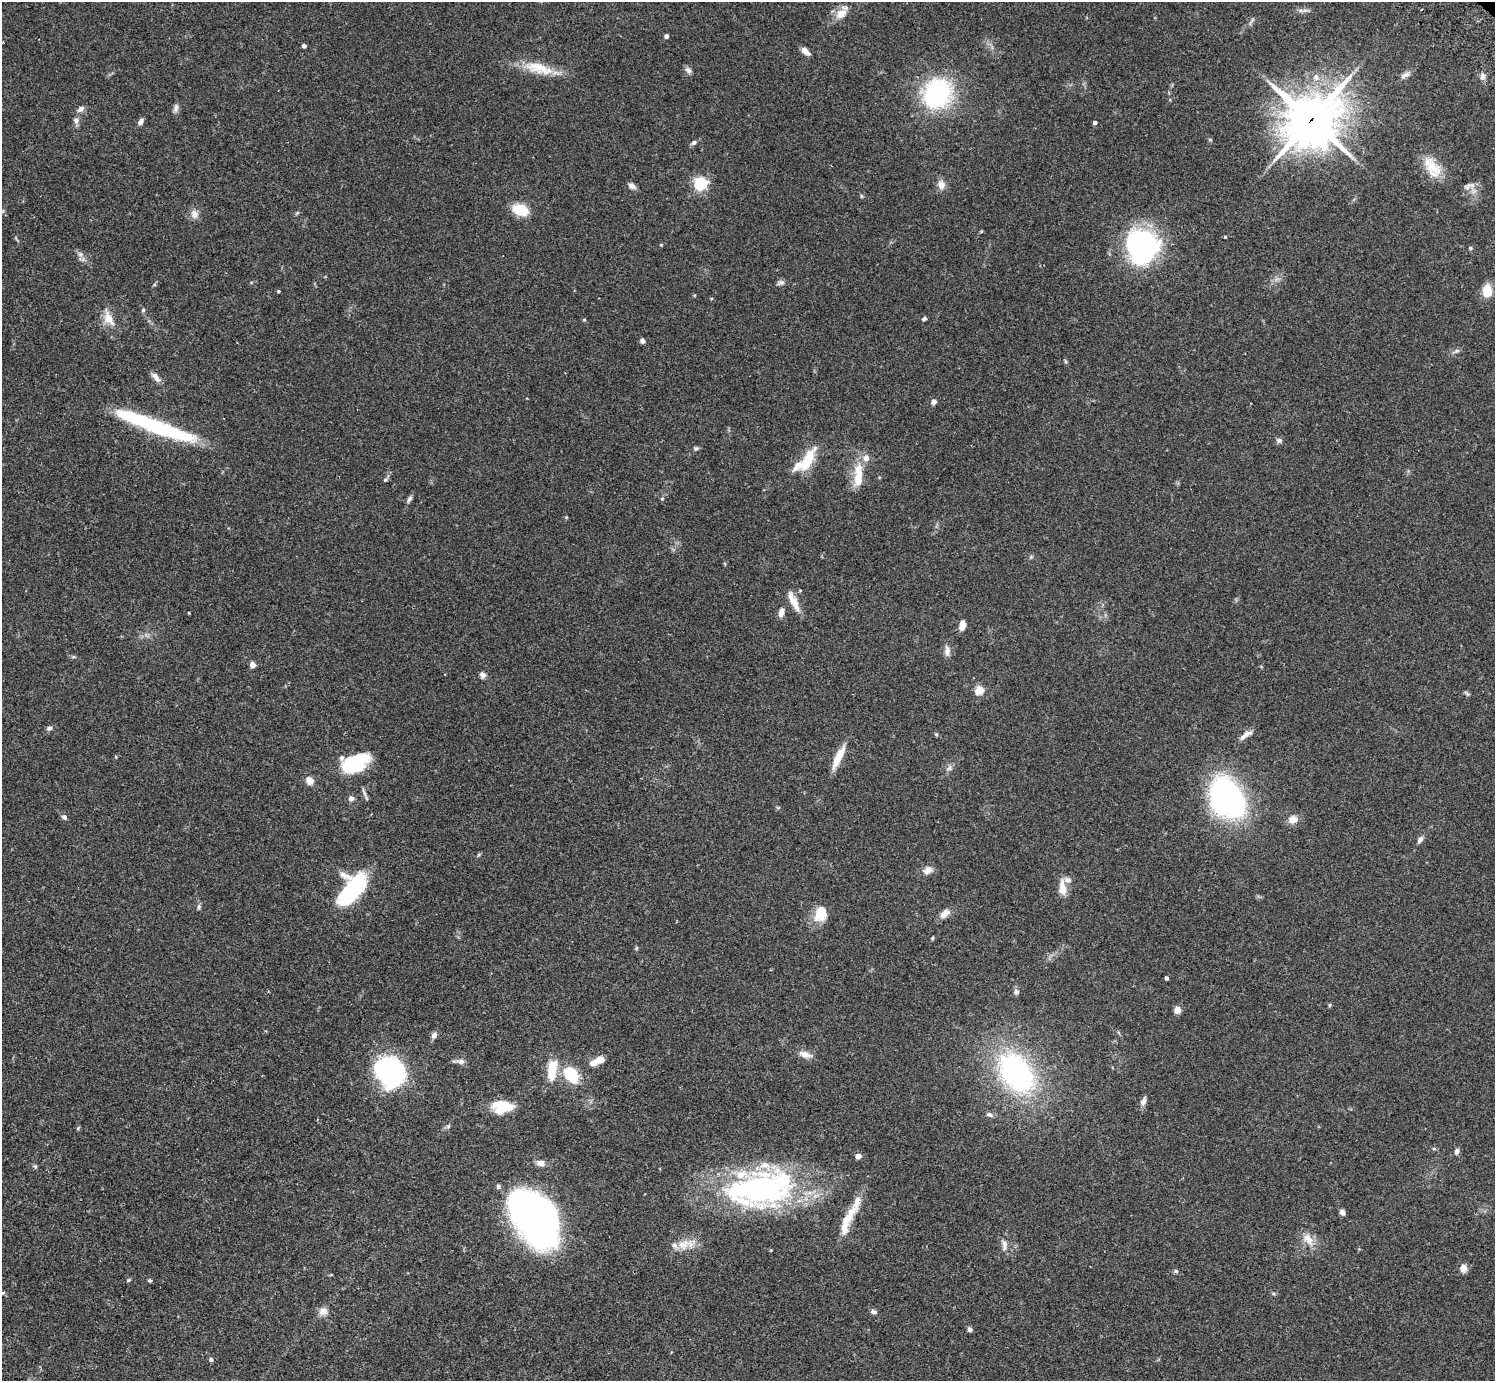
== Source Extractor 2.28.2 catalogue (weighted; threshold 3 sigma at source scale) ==
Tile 7 of 4 x 4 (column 3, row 2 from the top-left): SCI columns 3031-4523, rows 3105-4483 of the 6059 x 6069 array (HDU 1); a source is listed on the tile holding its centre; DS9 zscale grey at full resolution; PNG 1497 x 1383 px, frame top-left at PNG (2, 2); no overlay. Shown black and unused: <1% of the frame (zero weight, under 2 of 3 exposures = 3% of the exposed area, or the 3 px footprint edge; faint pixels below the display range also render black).
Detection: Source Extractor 2.28.2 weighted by HDU 2 'WHT'; one run over the whole footprint, this tile lists its part. Background 0.107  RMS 0.0065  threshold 0.029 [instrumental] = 3 sigma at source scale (4.5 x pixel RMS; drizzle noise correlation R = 1.50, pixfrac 1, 0.05/0.05 arcsec/px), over >= 5 px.
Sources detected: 137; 1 too faint to see at this stretch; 3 inside a brighter object's white glare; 1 cosmic-ray / hot-pixel residue — not listed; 13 inside a brighter listed object's ellipse — not listed separately; the other 119 listed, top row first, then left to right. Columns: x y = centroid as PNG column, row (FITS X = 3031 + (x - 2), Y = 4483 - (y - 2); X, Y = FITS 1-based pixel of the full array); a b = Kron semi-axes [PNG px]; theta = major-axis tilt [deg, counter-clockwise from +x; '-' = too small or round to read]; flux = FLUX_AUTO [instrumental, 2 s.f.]
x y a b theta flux
1305 10 7 4 18 1.5
841 14 17 11 34 7.2
1252 20 7 4 71 1.1
666 36 4 4 - 2.3
304 46 4 4 - 2
805 51 9 5 -46 4.8
539 68 41 14 -15 18
688 70 10 7 -45 2.1
1405 75 14 6 25 2.8
1483 76 8 7 - 2.6
1316 77 9 9 - 3.8
937 93 25 22 61 89
176 108 12 6 77 2.3
81 109 9 6 35 2.7
76 120 8 7 - 2.2
1311 120 21 18 43 2100
141 122 7 5 52 2.8
1095 122 4 3 - 1.9
694 143 6 5 - 1.6
1432 167 32 16 -56 15
700 184 6 5 - 110
941 185 11 9 -84 4.6
632 186 10 7 -31 2.5
1469 186 17 7 14 3.6
520 210 14 10 -18 19
194 214 11 10 - 4.1
1225 237 3 3 - 0.62
661 245 4 4 - 0.56
1142 247 29 27 -63 140
1470 248 5 5 - 0.72
80 254 8 6 -2 2.1
781 282 11 6 17 1.9
278 291 4 3 - 0.79
1487 291 11 8 88 12
143 310 5 5 - 1
108 318 21 10 -64 9
924 319 6 4 28 1.3
584 320 5 3 - 0.62
642 341 6 5 - 2.1
1456 351 9 4 35 1.5
156 377 15 6 -50 3.7
934 401 6 6 - 2.3
148 423 98 13 -21 78
1279 440 8 7 - 1.6
696 448 7 6 - 1.1
807 461 33 11 58 20
858 477 35 11 87 15
385 480 6 5 - 1.3
409 499 8 5 52 1.7
662 499 5 4 - 1
792 599 23 9 -64 8.3
781 612 10 6 80 3.8
189 613 3 2 - 0.5
962 625 11 6 80 4.7
947 651 15 7 -89 3.3
253 665 4 4 - 7.4
482 675 8 7 - 2.3
979 690 5 5 - 30
49 728 8 5 18 1.6
936 734 5 5 - 0.8
1246 735 18 6 35 3.9
116 757 5 3 - 0.53
838 757 31 8 64 11
356 763 26 15 24 41
949 768 9 7 67 2.2
309 781 7 6 - 6
1221 796 34 19 86 110
351 798 6 6 - 2.5
64 817 7 6 - 1.8
1293 819 9 8 - 5.9
1420 840 8 5 56 2.5
479 854 6 4 19 0.75
927 871 12 8 33 4.7
1062 888 18 8 -86 8.1
350 892 40 18 57 63
199 907 7 5 89 1.3
820 913 20 14 77 13
945 913 13 8 38 5
932 938 5 4 - 0.71
636 948 6 4 89 0.76
1166 978 4 3 - 1.7
1016 992 6 6 - 2.4
1329 1005 6 4 89 0.71
1177 1010 5 4 - 12
434 1035 8 6 65 2.7
805 1054 17 8 -14 4.9
600 1060 10 8 24 5.1
461 1062 10 6 -11 2.7
390 1072 36 31 -46 70
552 1073 20 10 84 12
1016 1073 39 26 -54 140
571 1075 21 14 -62 22
1143 1102 10 7 71 3
503 1107 21 14 1 18
990 1115 10 6 -21 1.9
78 1128 6 4 73 0.69
1434 1149 5 4 - 0.89
1457 1151 8 5 76 1.9
858 1156 4 4 - 5.8
541 1163 11 7 -7 3.4
759 1189 88 43 8 150
857 1202 27 10 78 8.3
1342 1212 6 5 - 2.7
533 1217 51 31 -52 330
846 1220 21 12 67 9.3
1309 1241 15 11 -53 7
684 1244 19 14 35 9.6
1004 1245 15 7 88 3.7
771 1250 3 3 - 0.49
1463 1268 8 7 - 4.7
1176 1271 6 5 - 1.1
129 1280 6 4 26 0.89
150 1280 4 4 - 1
3 1293 5 4 - 0.91
1273 1293 5 4 - 0.81
323 1311 11 10 - 4.2
873 1312 7 5 -8 1.8
970 1329 6 5 - 1.6
211 1359 5 5 - 1.4
Overlapping masked pixels (flux is a lower limit): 1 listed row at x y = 1311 120